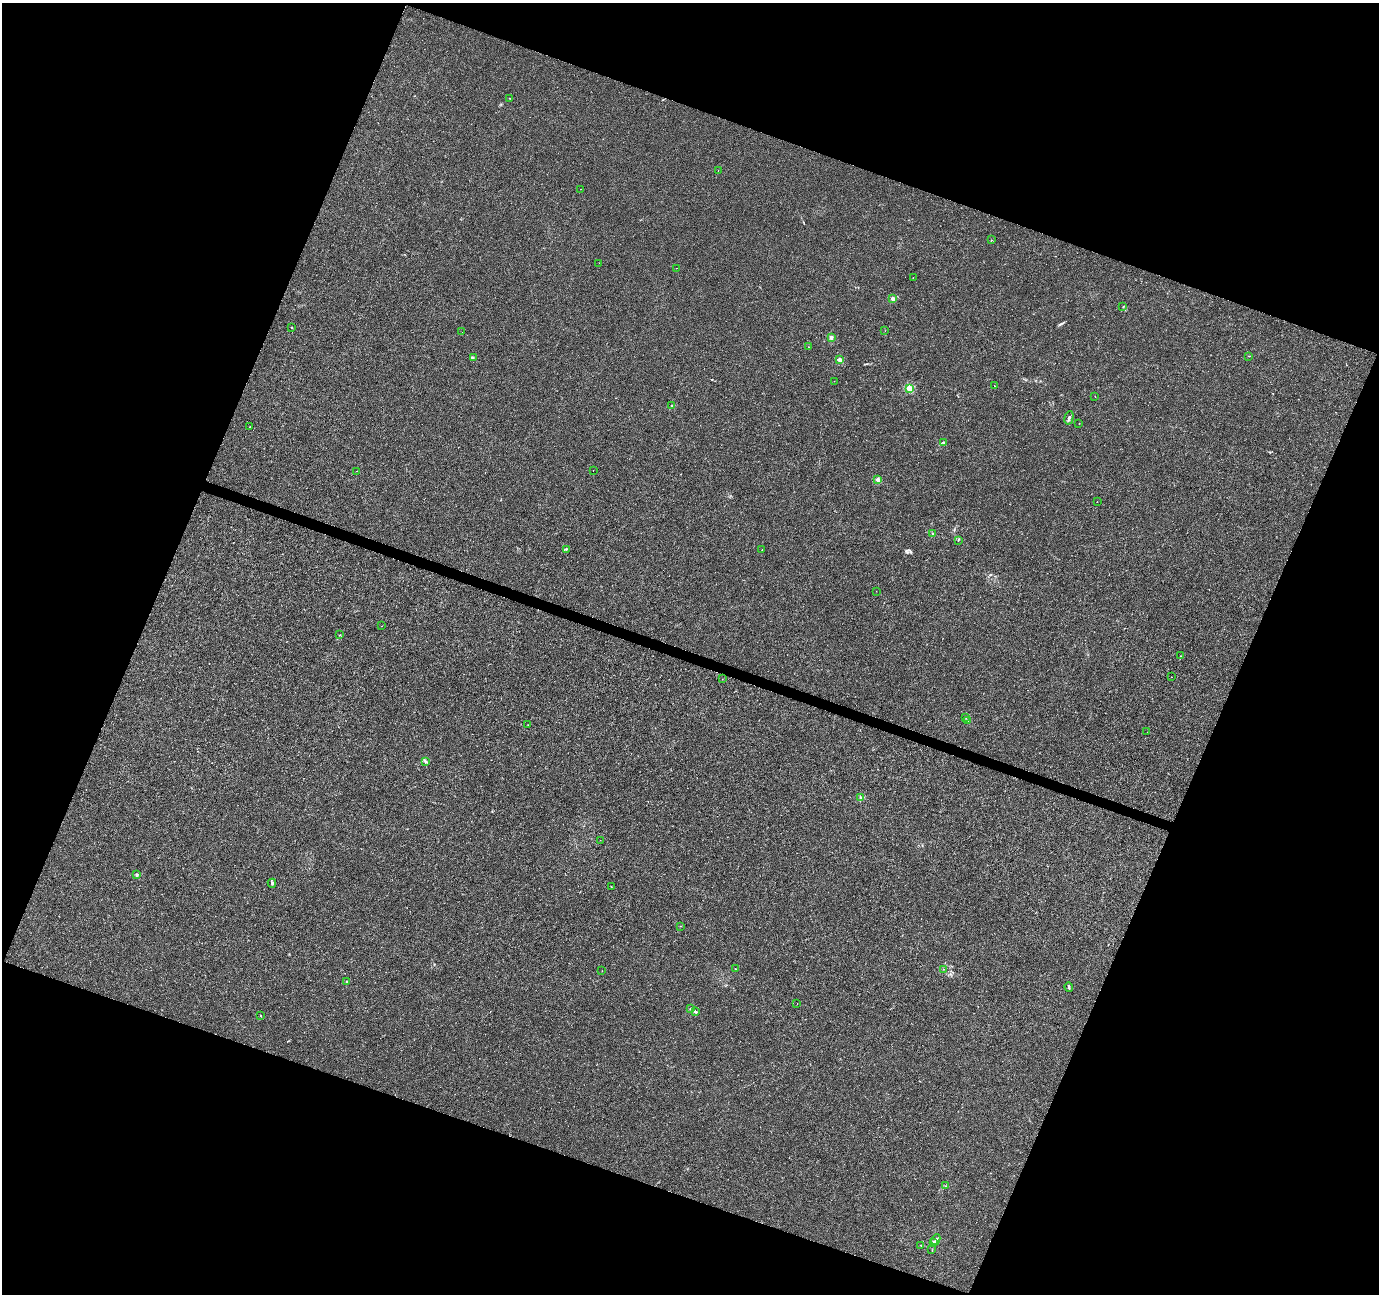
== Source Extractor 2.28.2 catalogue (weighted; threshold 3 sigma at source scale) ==
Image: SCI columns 8-5514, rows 276-5442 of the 5514 x 5652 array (HDU 1 of 3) = the unmasked area's bounding box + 8 px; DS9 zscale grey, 4 x 4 block average (1 PNG px = mean of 4 x 4 image px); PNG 1381 x 1296 px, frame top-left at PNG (2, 3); each listed source drawn as its Kron ellipse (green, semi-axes under 4 px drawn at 4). Shown black and unused: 41% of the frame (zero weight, under 3 of 4 exposures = <1% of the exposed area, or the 3 px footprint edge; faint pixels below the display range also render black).
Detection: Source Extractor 2.28.2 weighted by HDU 2 'WHT'. Background 1.69e-04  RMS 0.0017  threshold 0.00747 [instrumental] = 3 sigma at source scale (4.5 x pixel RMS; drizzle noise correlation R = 1.50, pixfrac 1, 0.0396/0.0396 arcsec/px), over >= 5 px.
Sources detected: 67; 1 cosmic-ray / hot-pixel residue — neither listed nor drawn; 1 inside a brighter listed object's ellipse — not listed separately; the other 65 listed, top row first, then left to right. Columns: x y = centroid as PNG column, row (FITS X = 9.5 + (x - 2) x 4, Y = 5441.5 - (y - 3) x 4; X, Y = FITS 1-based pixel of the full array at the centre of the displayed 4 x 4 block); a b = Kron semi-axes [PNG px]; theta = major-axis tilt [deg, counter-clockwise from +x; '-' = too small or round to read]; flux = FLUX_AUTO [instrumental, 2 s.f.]
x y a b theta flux
510 98 2 2 - 0.2
718 171 2 2 - 0.18
581 189 2 2 - 0.23
991 240 2 2 - 0.35
599 263 2 2 - 0.26
676 268 2 2 - 1.8
913 278 2 2 - 0.24
892 299 2 2 - 11
1123 307 2 2 - 0.26
292 328 2 2 - 0.45
885 331 2 2 - 0.2
462 332 2 2 - 0.16
831 338 2 2 - 11
808 347 2 2 - 0.17
1249 356 2 2 - 0.26
473 357 2 2 - 0.41
839 360 2 2 - 12
834 381 2 2 - 0.2
994 386 2 2 - 1.1
909 388 2 2 - 33
1095 396 2 2 - 0.46
672 406 2 2 - 3.4
1069 418 7 2 75 1.8
1079 423 2 2 - 0.21
250 427 2 2 - 0.44
943 442 2 2 - 0.42
593 470 2 2 - 0.97
357 471 2 2 - 0.2
878 480 2 2 - 12
1097 502 2 2 - 0.21
933 534 3 2 - 0.49
958 540 2 2 - 0.34
566 549 3 2 - 0.69
762 550 2 2 - 0.28
876 591 2 2 - 0.17
382 626 2 2 - 0.26
340 635 2 2 - 0.36
1181 656 2 2 - 0.19
1172 677 2 2 - 0.24
722 679 2 2 - 0.23
966 717 2 2 - 0.22
968 721 2 2 - 0.18
528 725 2 2 - 0.18
1147 732 2 2 - 0.12
425 761 4 2 - 1.6
861 798 2 2 - 15
600 840 2 2 - 0.19
137 875 2 2 - 5.9
272 883 4 2 - 1.4
611 887 2 2 - 0.42
680 926 2 2 - 0.27
735 969 2 2 - 0.33
943 969 2 2 - 0.2
602 971 2 2 - 0.4
346 981 2 2 - 0.45
1069 987 5 2 - 1.1
797 1003 2 2 - 0.21
690 1008 3 2 - 0.44
696 1012 3 2 - 0.57
261 1016 2 2 - 0.78
945 1186 2 2 - 0.21
936 1240 5 3 - 2.4
933 1242 3 3 - 2.5
921 1245 2 2 - 0.46
932 1250 2 2 - 0.31
Diffuse or blended objects may show on this block-average render without a row.